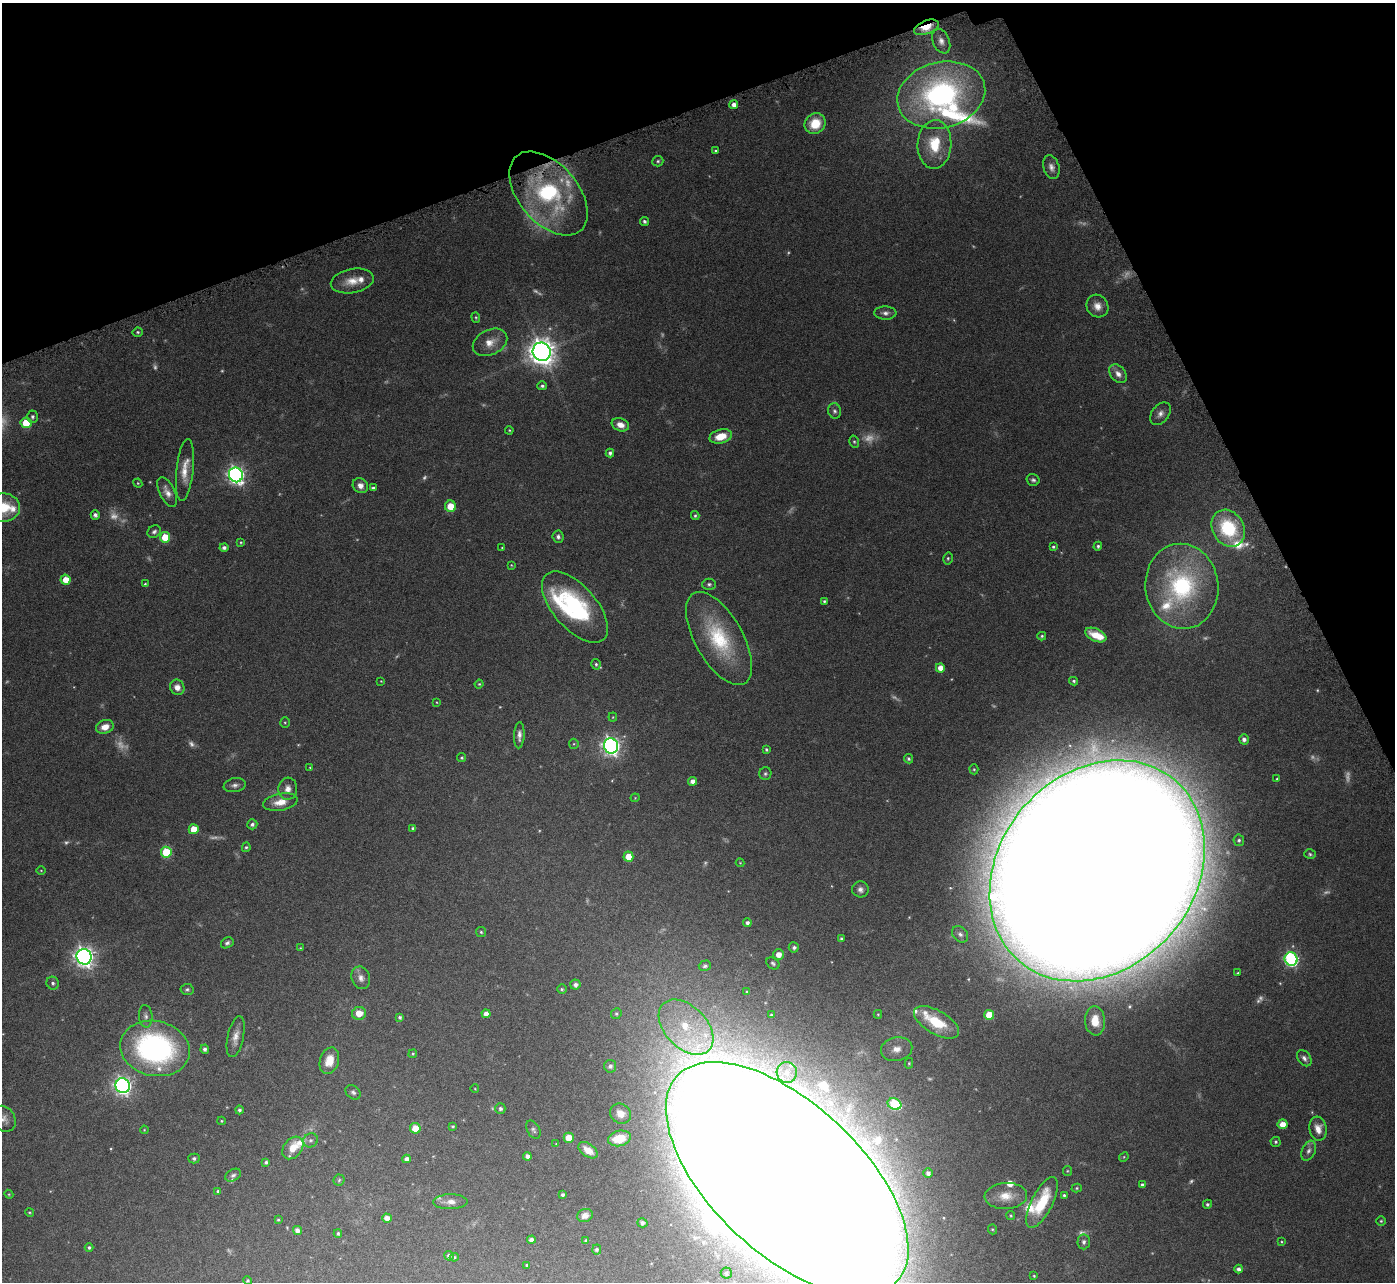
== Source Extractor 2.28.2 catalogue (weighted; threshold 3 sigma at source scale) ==
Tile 3 of 4 x 4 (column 3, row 1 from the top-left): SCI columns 2829-4221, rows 4033-5312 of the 5657 x 5637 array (HDU 1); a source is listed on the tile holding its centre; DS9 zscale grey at full resolution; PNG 1397 x 1284 px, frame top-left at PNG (2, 3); each listed source drawn as its Kron ellipse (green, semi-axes under 4 px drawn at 4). Shown black and unused: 19% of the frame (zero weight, under 4 of 7 exposures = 4% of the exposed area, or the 3 px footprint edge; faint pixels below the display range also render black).
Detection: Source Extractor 2.28.2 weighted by HDU 2 'WHT'; one run over the whole footprint, this tile lists its part. Background 0.0744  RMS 0.0036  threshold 0.0149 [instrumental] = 3 sigma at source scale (4.09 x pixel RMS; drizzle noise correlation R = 1.36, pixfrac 0.8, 0.05/0.05 arcsec/px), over >= 5 px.
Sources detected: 265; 45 too faint to see at this stretch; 1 inside a brighter object's white glare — neither listed nor drawn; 15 inside a brighter listed object's ellipse — not listed separately; the other 204 listed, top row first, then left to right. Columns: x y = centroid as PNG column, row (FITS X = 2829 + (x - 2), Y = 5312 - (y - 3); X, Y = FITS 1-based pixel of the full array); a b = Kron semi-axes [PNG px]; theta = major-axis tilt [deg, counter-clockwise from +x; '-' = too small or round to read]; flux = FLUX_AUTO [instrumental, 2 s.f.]
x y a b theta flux
926 27 13 6 21 5.5
941 41 13 8 -67 2
941 95 45 32 14 84
734 105 4 4 - 2
815 124 11 10 - 8.6
934 144 24 17 87 12
716 151 4 4 - 0.58
658 161 5 5 - 0.59
1051 167 12 8 -73 1.9
548 194 49 29 -49 44
644 221 4 4 - 0.82
352 281 22 12 11 5.1
1097 306 12 10 -55 3
885 313 11 6 -2 1.4
476 317 5 4 - 0.45
138 332 5 4 - 0.54
490 342 18 12 26 4.5
542 352 9 9 - 430
1118 374 10 7 -49 2.3
542 386 5 4 - 0.77
834 411 8 6 -73 0.97
1160 414 12 8 52 2
32 417 6 5 - 0.8
26 423 5 5 - 8.4
620 425 9 6 -19 2.8
509 430 4 4 - 0.34
721 436 11 7 14 6.2
854 441 6 4 -73 0.53
610 453 4 4 - 0.92
185 470 31 8 84 5.3
236 475 7 7 - 140
1033 480 7 5 -16 0.85
138 483 4 4 - 0.35
360 486 8 7 - 2.1
373 488 4 3 - 0.65
167 492 16 7 -64 2.6
450 506 6 5 - 5.6
3 507 17 14 2 12
95 515 4 4 - 1.2
695 516 4 3 - 0.54
1228 528 19 15 -58 23
154 532 7 6 - 0.92
165 537 5 5 - 10
558 537 6 5 - 0.94
241 542 4 3 - 0.35
1098 546 4 4 - 0.66
1053 547 4 4 - 0.55
224 548 4 4 - 1
502 548 4 3 - 0.32
948 558 6 4 77 0.54
511 565 4 4 - 0.28
66 580 5 5 - 5
145 584 3 3 - 0.42
709 584 6 6 - 0.76
1182 586 43 36 -83 51
824 601 3 3 - 0.55
575 607 43 21 -49 41
1096 635 11 6 -24 4.2
1042 636 4 3 - 0.48
719 638 52 24 -60 26
596 664 5 4 - 0.63
940 668 5 4 - 3
381 681 3 3 - 0.2
1074 681 4 4 - 0.58
479 684 4 4 - 0.39
177 687 8 7 - 2.6
436 702 4 2 - 0.24
613 717 4 4 - 0.33
285 722 5 4 - 0.38
105 727 9 6 18 3.5
519 735 13 5 88 1.7
1244 739 5 4 - 1.4
574 744 5 5 - 0.4
611 746 7 7 - 160
766 749 4 3 - 0.58
462 758 4 4 - 0.52
908 759 5 4 - 0.64
310 768 4 3 - 0.26
974 769 5 4 - 0.46
765 774 6 6 - 0.7
1277 779 3 3 - 0.3
693 781 4 4 - 2.1
235 785 11 7 11 1.3
288 789 11 9 84 2.4
635 798 4 4 - 0.3
280 802 17 8 10 4.3
252 824 5 5 - 0.97
413 828 4 3 - 0.62
194 829 5 5 - 6.5
1239 840 6 5 - 0.72
246 847 5 4 - 0.53
166 852 5 5 - 17
1310 854 6 4 -15 0.55
628 857 5 5 - 5.1
740 863 4 4 - 0.27
41 870 5 3 - 0.27
1097 871 119 97 49 7800
860 889 8 8 - 1.5
747 923 4 4 - 1.1
481 932 5 5 - 0.56
960 934 9 7 -46 1.3
841 938 4 3 - 0.5
227 943 7 5 29 0.85
794 947 5 5 - 1
300 948 4 4 - 0.29
779 955 5 5 - 2.8
84 957 8 7 - 210
1291 959 7 6 - 63
773 963 7 5 -37 0.7
705 966 6 5 - 0.66
1238 973 3 3 - 0.35
361 978 11 9 -71 2
53 983 6 6 - 0.93
575 985 5 5 - 1.4
187 989 6 5 - 0.68
562 989 5 4 - 0.51
747 992 4 3 - 0.35
359 1013 7 6 - 4.1
486 1014 4 4 - 2.2
616 1014 5 5 - 0.58
878 1014 4 4 - 0.34
771 1015 3 3 - 0.38
989 1015 5 5 - 9.1
146 1016 11 6 -85 1.3
400 1017 4 4 - 0.7
1095 1021 14 10 -84 6.7
936 1022 25 11 -30 14
686 1027 33 21 -46 18
236 1037 21 8 78 3
155 1048 35 27 -12 81
205 1049 4 4 - 1
897 1049 16 12 12 3.7
413 1054 5 4 - 0.44
1304 1058 9 6 -53 1.3
329 1061 13 9 73 4.7
909 1063 5 4 - 0.41
610 1066 6 6 - 1
787 1072 10 10 - 3.1
123 1086 7 7 - 140
475 1089 4 3 - 0.23
353 1092 8 6 -40 0.91
894 1104 7 5 -27 24
500 1109 5 5 - 0.87
239 1110 4 4 - 0.83
620 1114 11 9 -38 3.5
3 1119 14 11 -50 2.5
222 1121 4 3 - 0.35
1282 1124 5 5 - 4.2
453 1126 4 4 - 0.46
415 1128 5 5 - 5
1318 1129 12 8 -82 3.3
144 1130 4 3 - 0.26
533 1130 10 6 -61 0.86
569 1138 5 5 - 5.8
619 1138 11 7 13 9.1
311 1140 7 6 - 0.89
1276 1142 5 5 - 0.54
556 1144 3 2 - 0.18
293 1148 12 9 51 5.4
588 1150 11 6 -35 3.3
1309 1151 10 6 66 1.4
527 1156 4 4 - 1.3
1124 1157 5 4 - 0.36
194 1158 5 5 - 0.76
407 1159 4 4 - 1.8
266 1162 4 3 - 0.7
1067 1171 5 4 - 0.36
928 1173 5 4 - 1.3
233 1175 8 5 29 0.92
787 1179 151 75 -43 8100
339 1180 5 5 - 0.53
1142 1185 4 3 - 0.8
1077 1188 5 4 - 0.48
218 1191 4 4 - 0.6
9 1194 4 4 - 0.34
563 1195 3 3 - 0.63
1064 1195 4 3 - 0.56
1006 1196 21 13 3 5.4
450 1202 17 7 1 2.3
1042 1202 28 10 63 13
1207 1204 5 4 - 0.62
30 1212 5 4 - 0.35
585 1215 8 6 22 1.6
1011 1216 4 4 - 0.41
387 1218 5 4 - 2.4
278 1220 4 4 - 0.39
1381 1221 5 5 - 0.45
642 1223 5 4 - 1
992 1229 5 4 - 0.42
297 1230 5 4 - 1.5
338 1233 4 3 - 0.51
531 1240 4 4 - 1.5
586 1241 4 3 - 0.62
1084 1242 7 6 - 1.1
1281 1242 3 3 - 0.32
89 1247 4 4 - 0.66
597 1250 5 4 - 0.75
449 1256 5 5 - 1.2
454 1257 4 4 - 0.43
527 1265 3 3 - 0.42
1239 1269 4 4 - 1.2
726 1273 5 5 - 0.71
1034 1276 3 3 - 0.3
248 1281 4 3 - 0.52
Overlapping masked pixels (flux is a lower limit): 2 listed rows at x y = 926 27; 548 194
Isophote crosses this tile's border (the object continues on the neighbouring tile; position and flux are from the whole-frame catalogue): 4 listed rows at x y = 3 507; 3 1119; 787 1179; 726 1273